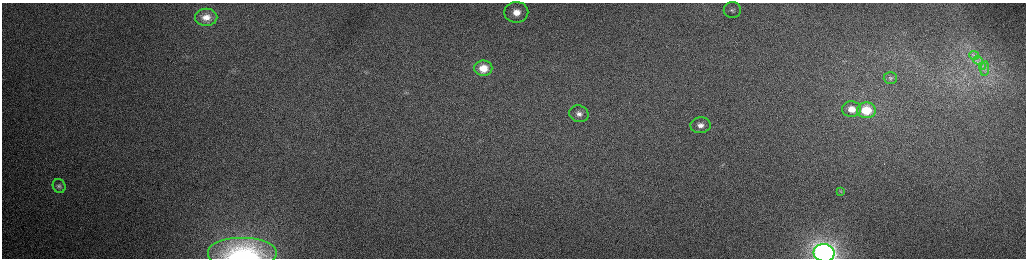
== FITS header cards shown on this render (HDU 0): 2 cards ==
NAXIS1  =                 2048 /fastest changing axis
NAXIS2  =                  512 /next to fastest changing axis

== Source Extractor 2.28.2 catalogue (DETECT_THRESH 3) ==
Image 2048 x 512 px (HDU 0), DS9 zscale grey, zoomed out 1/2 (1 PNG px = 2 x 2 image px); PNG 1028 x 260 px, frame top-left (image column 1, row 511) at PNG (2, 3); each listed source drawn as its Kron ellipse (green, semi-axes under 4 px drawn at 4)
Background 162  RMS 1.7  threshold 5.15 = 3 sigma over >= 5 px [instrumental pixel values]
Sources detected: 19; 2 cannot appear on this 1/2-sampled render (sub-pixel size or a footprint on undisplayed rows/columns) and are neither listed nor drawn; the other 17 listed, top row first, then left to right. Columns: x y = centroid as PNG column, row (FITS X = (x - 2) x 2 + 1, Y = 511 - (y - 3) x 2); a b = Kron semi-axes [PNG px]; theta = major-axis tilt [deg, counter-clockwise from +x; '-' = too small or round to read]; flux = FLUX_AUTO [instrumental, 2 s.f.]
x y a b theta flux
732 10 8 8 - 1700
516 12 12 10 1 5900
206 17 11 8 1 3800
974 55 5 2 - 480
978 60 5 3 - 700
982 66 4 2 - 390
483 68 9 7 1 6100
985 69 7 3 86 930
890 78 7 6 - 860
852 109 9 8 - 4000
866 110 9 8 - 11000
579 114 10 8 -20 2400
701 125 10 8 3 2600
59 186 7 6 - 1000
841 191 3 3 - 340
824 253 10 8 -9 180000
242 254 35 16 0 32000
At the frame edge (FLAGS 8, measured only in part): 2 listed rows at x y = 824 253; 242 254
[2 sub-pixel or undisplayed-footprint detections neither listed nor drawn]